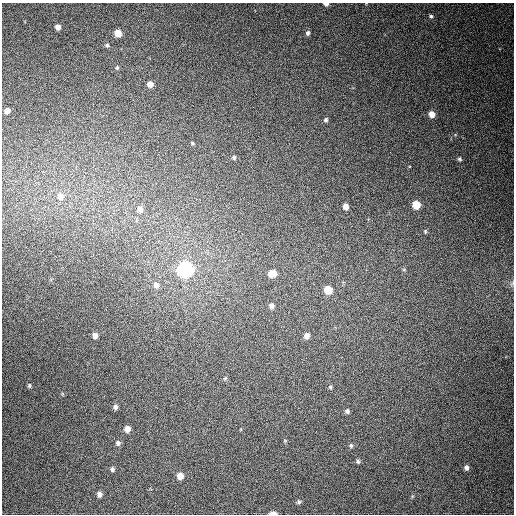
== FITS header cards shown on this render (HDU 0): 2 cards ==
NAXIS1  =                  512
NAXIS2  =                  512

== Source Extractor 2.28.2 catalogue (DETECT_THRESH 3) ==
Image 512 x 512 px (HDU 0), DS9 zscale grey, 1 PNG px = 1 image px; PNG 516 x 516 px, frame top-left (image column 1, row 512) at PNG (2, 3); no overlay
Background 429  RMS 11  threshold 34.4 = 3 sigma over >= 5 px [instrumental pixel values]
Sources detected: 42; all 42 listed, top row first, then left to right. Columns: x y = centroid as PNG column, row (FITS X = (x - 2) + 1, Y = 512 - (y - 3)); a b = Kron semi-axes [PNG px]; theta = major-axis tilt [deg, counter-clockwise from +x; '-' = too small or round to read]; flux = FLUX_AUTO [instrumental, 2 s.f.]
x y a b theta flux
326 4 5 3 - 2300
431 16 5 4 - 1100
58 27 5 5 - 3700
118 33 6 6 - 10000
308 33 6 5 - 1700
107 45 6 5 - 1400
117 68 5 4 - 970
150 84 5 5 - 5000
7 111 5 5 - 4400
432 114 6 5 - 6900
326 120 5 5 - 1600
192 143 4 3 - 820
234 157 6 5 - 1300
459 159 5 5 - 1300
60 197 7 7 - 4100
416 205 6 6 - 15000
346 207 5 5 - 4500
140 209 8 7 - 3600
425 231 6 4 73 1000
185 269 7 7 - 330000
272 274 8 7 - 9400
512 283 9 5 64 1900
156 285 7 6 - 2900
328 290 6 6 - 16000
272 306 7 7 - 3100
95 336 6 5 - 3600
307 336 6 6 - 4400
225 378 6 4 43 920
29 385 6 4 -66 1300
330 387 5 5 - 1100
115 407 5 5 - 2200
347 411 5 5 - 1900
127 429 5 5 - 5100
118 443 6 6 - 2000
351 446 6 4 -76 1200
358 461 6 5 - 1300
466 468 5 5 - 2400
112 469 6 4 80 1600
180 476 6 6 - 6700
99 494 5 4 - 3300
299 502 6 5 - 1400
273 513 6 3 0 5300
At the frame edge (FLAGS 8, measured only in part): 3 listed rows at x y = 326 4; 512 283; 273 513